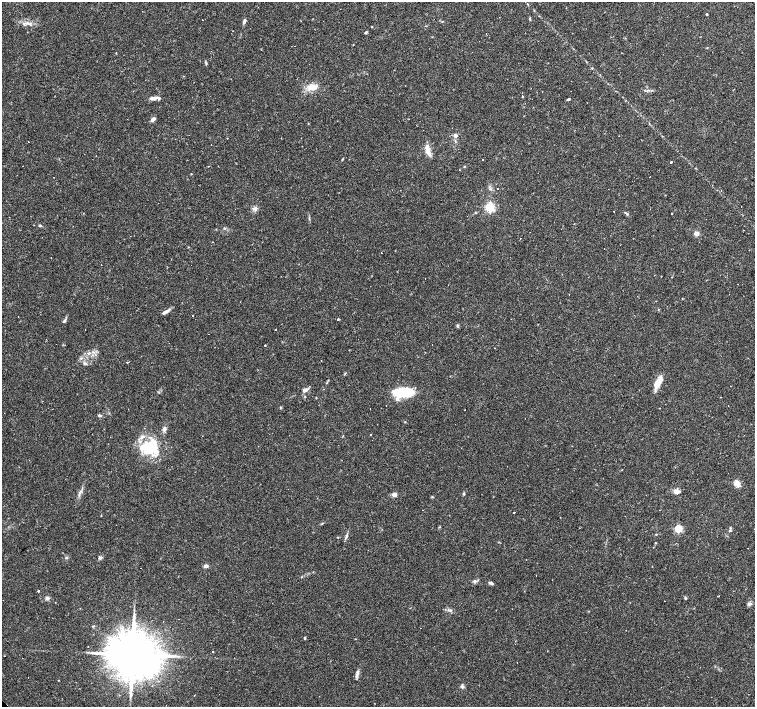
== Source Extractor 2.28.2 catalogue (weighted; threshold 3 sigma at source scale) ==
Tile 10 of 4 x 4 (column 2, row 3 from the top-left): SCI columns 1506-3010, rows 1562-2970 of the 6021 x 6006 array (HDU 1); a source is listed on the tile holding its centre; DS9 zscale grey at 2 x 2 block average (1 PNG px = mean of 2 x 2 image px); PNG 757 x 709 px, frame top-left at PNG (2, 2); no overlay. Shown black and unused: <1% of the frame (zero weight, under 2 of 3 exposures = <1% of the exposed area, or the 3 px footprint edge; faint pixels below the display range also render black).
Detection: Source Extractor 2.28.2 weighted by HDU 2 'WHT'; one run over the whole footprint, this tile lists its part. Background 0.0408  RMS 0.0037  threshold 0.0165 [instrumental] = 3 sigma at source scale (4.5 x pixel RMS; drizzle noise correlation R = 1.50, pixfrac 1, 0.0396/0.0396 arcsec/px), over >= 5 px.
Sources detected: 145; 43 cosmic-ray / hot-pixel residue — not listed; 6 inside a brighter listed object's ellipse — not listed separately; the other 96 listed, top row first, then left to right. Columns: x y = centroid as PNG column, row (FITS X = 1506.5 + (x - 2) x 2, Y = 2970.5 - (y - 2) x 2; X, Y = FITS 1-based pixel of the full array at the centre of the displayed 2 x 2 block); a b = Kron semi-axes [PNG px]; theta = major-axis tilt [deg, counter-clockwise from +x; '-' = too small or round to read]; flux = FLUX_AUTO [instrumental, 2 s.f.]
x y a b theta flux
707 14 2 2 - 1.4
530 19 3 3 - 0.74
244 21 8 3 90 1.8
27 23 5 4 - 2.1
366 32 4 3 - 1
707 48 3 2 - 0.36
592 68 3 2 - 0.46
312 87 16 6 9 8
645 90 3 2 - 0.51
523 96 2 2 - 1.3
153 98 11 4 9 3.8
568 99 3 3 - 1.2
153 119 6 4 40 2.9
455 135 3 3 - 3.7
211 145 2 2 - 0.25
428 150 15 5 -74 7.1
342 159 3 2 - 0.59
483 160 2 2 - 0.35
671 162 2 2 - 5
208 166 2 2 - 3.2
464 166 3 2 - 0.64
191 174 2 2 - 0.41
54 177 2 2 - 0.26
498 189 2 2 - 0.39
490 207 3 3 - 96
255 209 7 5 1 2.6
614 212 2 2 - 4.4
672 214 2 2 - 0.79
40 225 4 3 - 0.88
224 228 3 2 - 0.65
696 234 6 5 - 2.8
212 242 2 2 - 0.39
654 275 2 2 - 0.4
425 279 2 2 - 0.54
737 284 2 2 - 1.2
658 309 2 2 - 0.42
166 312 11 3 28 3.3
18 317 2 2 - 0.22
338 319 2 2 - 0.97
64 321 7 3 60 1.6
457 326 4 3 - 1.1
276 329 2 2 - 1.6
56 344 2 2 - 0.4
265 345 2 2 - 3.7
494 348 2 2 - 0.34
89 353 6 3 33 1.7
81 358 3 3 - 0.95
127 362 2 2 - 0.75
85 363 3 2 - 0.86
658 382 16 6 54 9.8
305 390 8 4 25 3
403 392 14 6 0 49
397 399 7 5 84 2.6
386 405 2 2 - 1.4
728 406 2 2 - 0.31
281 407 3 3 - 0.98
99 416 5 3 - 1.2
712 417 2 2 - 0.27
164 429 5 4 - 2.6
370 434 2 2 - 1.1
149 449 19 15 25 26
737 484 8 6 -48 5.4
288 489 2 2 - 0.35
81 491 4 3 - 1.3
677 491 6 4 -4 5.1
394 494 5 4 - 3.5
464 494 3 3 - 1.1
432 497 4 2 - 0.65
514 512 2 2 - 1.5
322 523 3 2 - 0.62
440 527 3 2 - 0.55
678 529 3 3 - 56
730 530 4 3 - 1.1
656 534 3 2 - 0.53
346 537 8 3 65 1.6
656 543 3 2 - 0.53
586 551 2 2 - 0.25
66 558 3 3 - 1
100 558 6 4 45 1.5
526 559 2 2 - 0.67
206 566 5 3 - 3
536 575 2 2 - 0.38
475 581 6 4 -5 1.7
490 582 5 4 - 1.6
38 591 2 2 - 0.71
717 596 2 2 - 0.48
47 598 4 4 - 2.4
686 598 3 3 - 0.73
749 604 5 4 - 2.1
450 610 8 3 -11 2.1
304 638 3 2 - 0.83
213 651 2 2 - 0.57
132 654 11 10 - 6100
357 672 5 4 - 2.1
58 680 2 2 - 0.35
462 687 5 3 - 1.6
Diffuse or blended objects may show on this block-average render without a row.